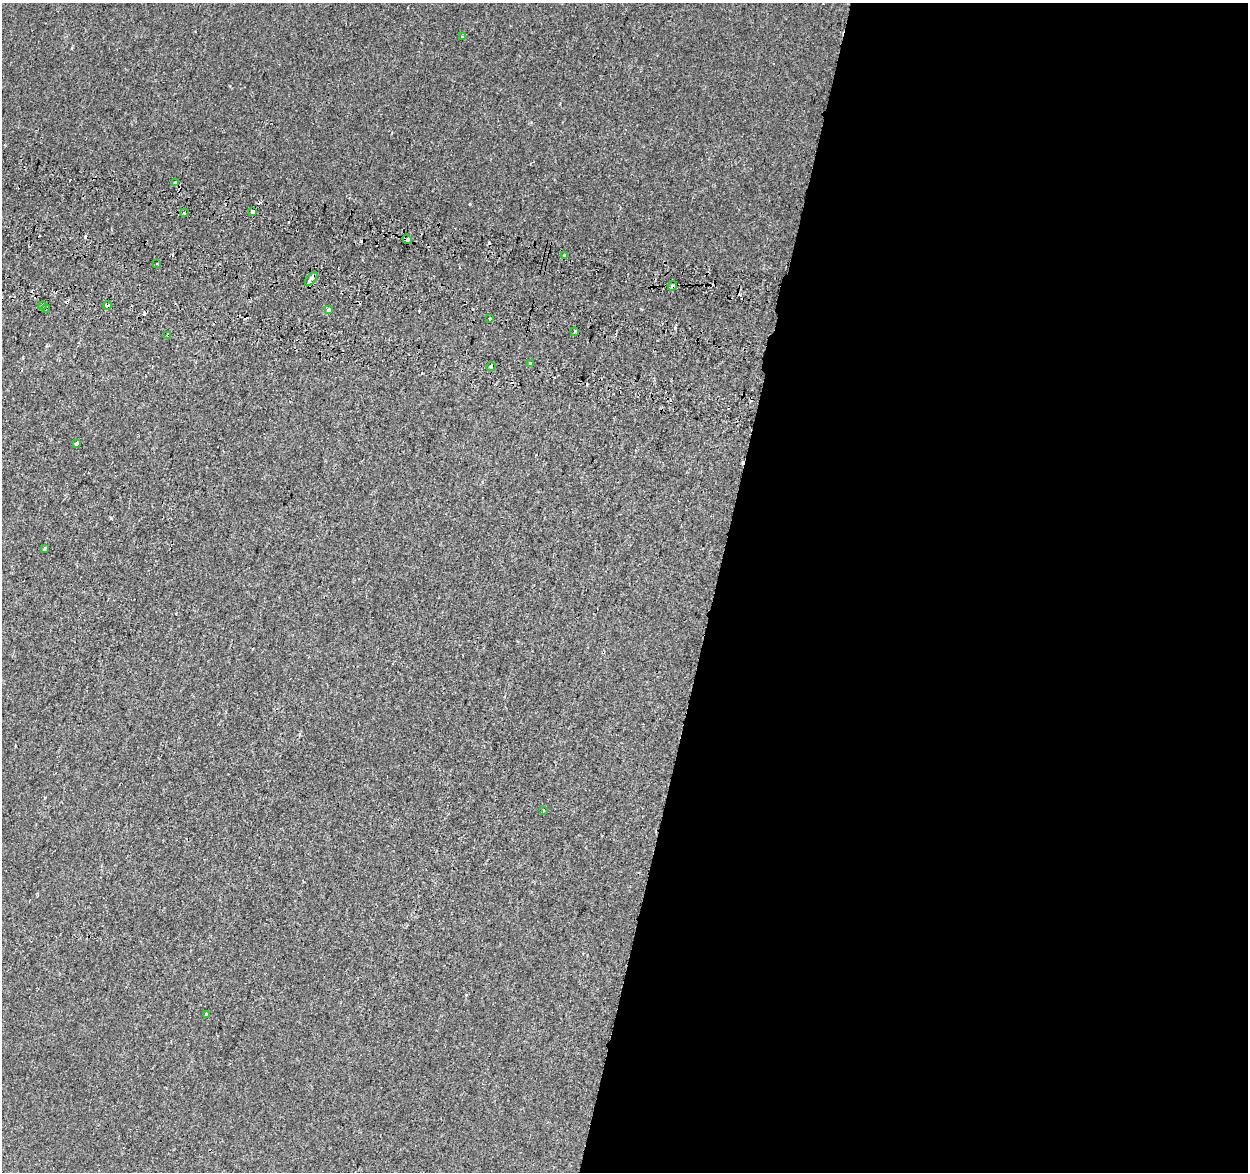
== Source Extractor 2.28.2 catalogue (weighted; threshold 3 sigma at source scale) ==
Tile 12 of 4 x 4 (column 4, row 3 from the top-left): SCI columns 3759-5004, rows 1509-2678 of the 5018 x 5298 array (HDU 1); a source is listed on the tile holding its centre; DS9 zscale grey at full resolution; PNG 1250 x 1174 px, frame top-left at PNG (2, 3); each listed source drawn as its Kron ellipse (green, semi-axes under 4 px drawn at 4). Shown black and unused: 43% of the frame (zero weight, under 2 of 3 exposures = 3% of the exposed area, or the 3 px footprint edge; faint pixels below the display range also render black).
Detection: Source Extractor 2.28.2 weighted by HDU 2 'WHT'; one run over the whole footprint, this tile lists its part. Background -7.21e-05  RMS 0.0029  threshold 0.0129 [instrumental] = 3 sigma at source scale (4.5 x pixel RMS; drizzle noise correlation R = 1.50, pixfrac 1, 0.0396/0.0396 arcsec/px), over >= 5 px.
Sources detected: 33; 11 cosmic-ray / hot-pixel residue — neither listed nor drawn; the other 22 listed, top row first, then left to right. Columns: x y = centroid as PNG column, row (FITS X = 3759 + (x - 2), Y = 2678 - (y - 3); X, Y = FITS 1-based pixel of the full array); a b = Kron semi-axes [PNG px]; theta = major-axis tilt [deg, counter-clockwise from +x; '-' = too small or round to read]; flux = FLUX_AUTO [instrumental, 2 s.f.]
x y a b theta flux
463 37 3 3 - 1.2
175 183 3 3 - 5.9
252 212 4 3 - 1.3
184 213 3 3 - 0.31
407 239 5 4 - 1.3
564 255 3 3 - 1.8
157 263 3 2 - 0.25
311 279 8 4 51 4.9
672 286 5 3 - 1.3
107 305 4 3 - 1.9
42 306 4 3 - 0.96
46 308 4 3 - 0.35
328 309 3 3 - 1.1
490 319 3 2 - 0.42
575 331 3 3 - 0.63
168 335 4 3 - 1.3
530 363 3 3 - 0.66
491 367 4 3 - 1.6
76 443 3 3 - 1.9
44 549 4 3 - 0.64
544 811 3 3 - 0.3
207 1014 3 3 - 1.7
Overlapping masked pixels (flux is a lower limit): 7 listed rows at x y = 407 239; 311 279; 672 286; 107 305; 46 308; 168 335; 491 367